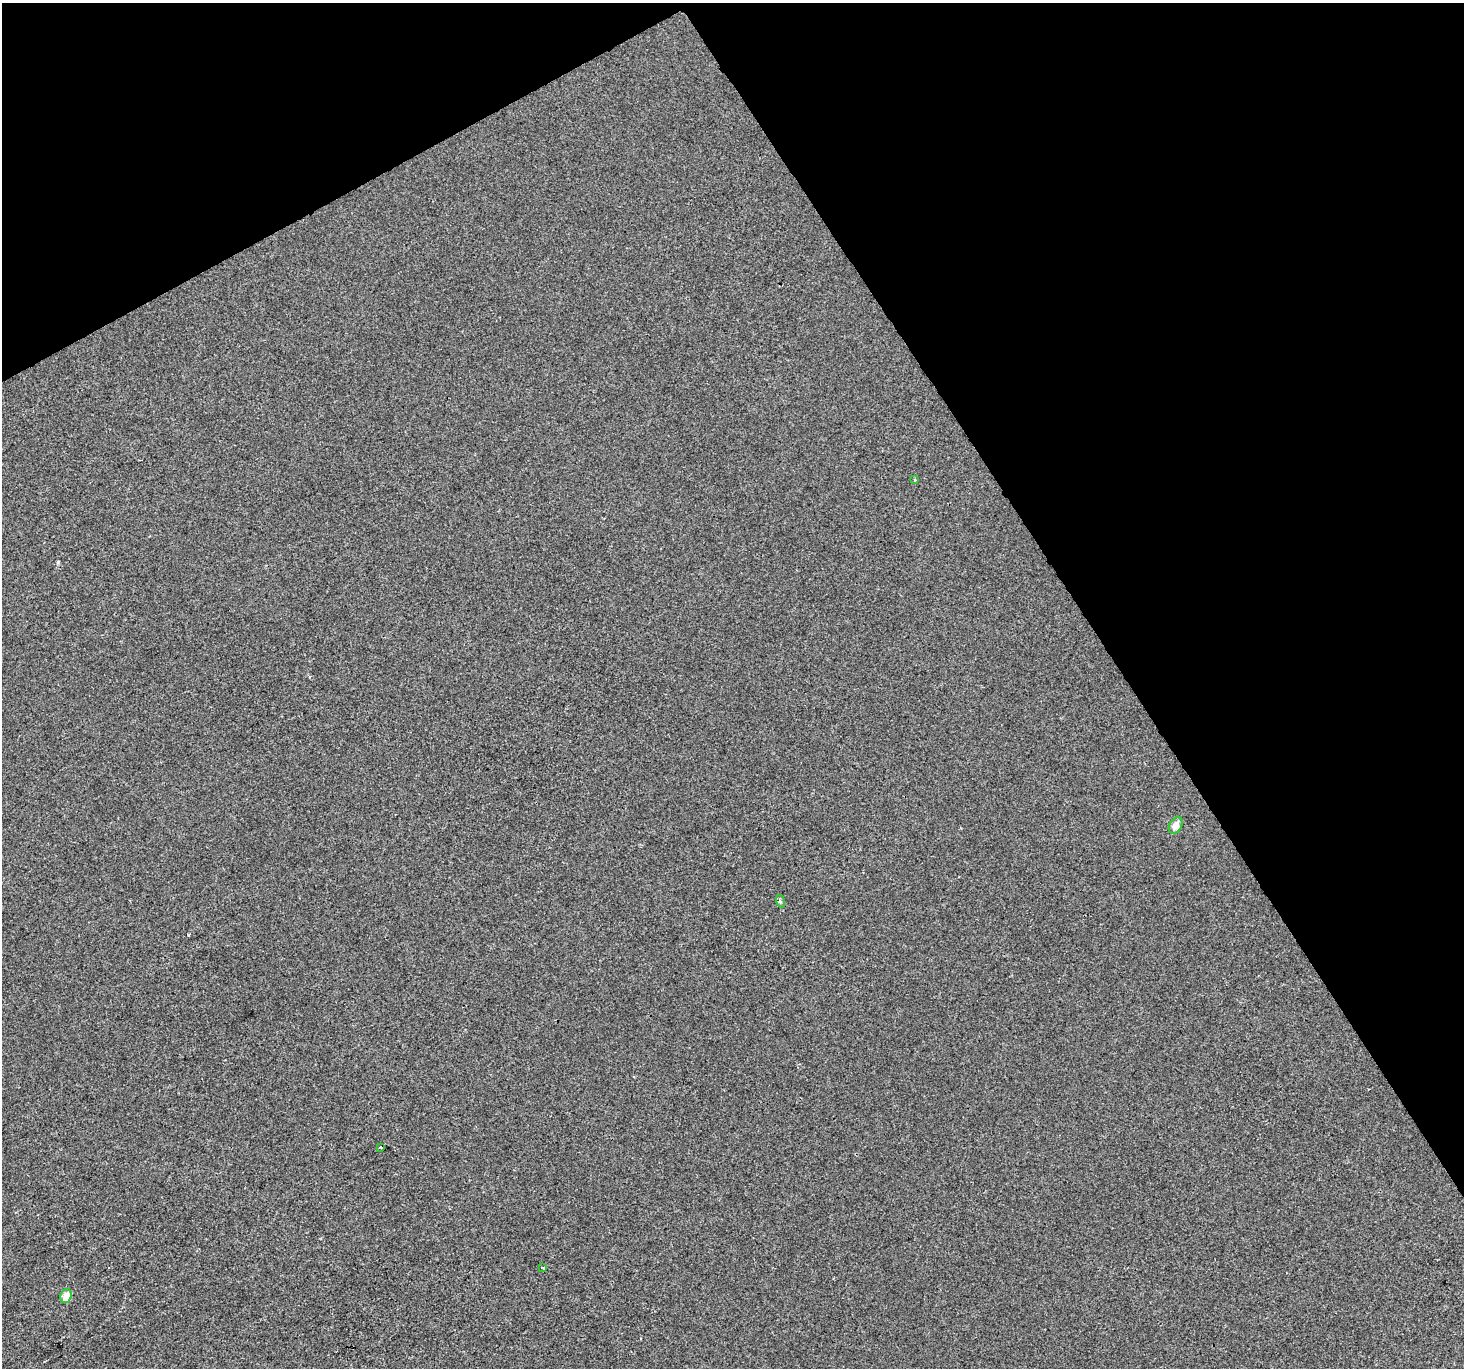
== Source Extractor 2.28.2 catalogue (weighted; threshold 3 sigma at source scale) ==
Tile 3 of 4 x 4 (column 3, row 1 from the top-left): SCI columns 2923-4384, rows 4210-5575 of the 5847 x 5747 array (HDU 1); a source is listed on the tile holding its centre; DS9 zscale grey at full resolution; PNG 1466 x 1370 px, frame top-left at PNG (2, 3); each listed source drawn as its Kron ellipse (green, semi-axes under 4 px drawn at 4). Shown black and unused: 30% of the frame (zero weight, under 2 of 3 exposures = <1% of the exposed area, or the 3 px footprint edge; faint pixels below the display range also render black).
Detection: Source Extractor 2.28.2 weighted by HDU 2 'WHT'; one run over the whole footprint, this tile lists its part. Background -5.57e-04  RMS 0.0045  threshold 0.0202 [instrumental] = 3 sigma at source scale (4.5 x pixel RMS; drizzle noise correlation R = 1.50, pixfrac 1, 0.0396/0.0396 arcsec/px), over >= 5 px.
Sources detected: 6; all 6 listed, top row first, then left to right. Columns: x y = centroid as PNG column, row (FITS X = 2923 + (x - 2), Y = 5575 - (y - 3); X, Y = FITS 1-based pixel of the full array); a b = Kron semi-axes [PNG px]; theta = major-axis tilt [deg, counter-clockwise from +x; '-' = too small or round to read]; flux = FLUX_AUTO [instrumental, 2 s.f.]
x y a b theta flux
915 480 4 2 - 0.41
1176 825 9 6 61 3.4
780 901 6 4 -73 0.72
381 1147 3 2 - 0.52
543 1267 3 3 - 0.52
66 1296 7 5 71 4.6